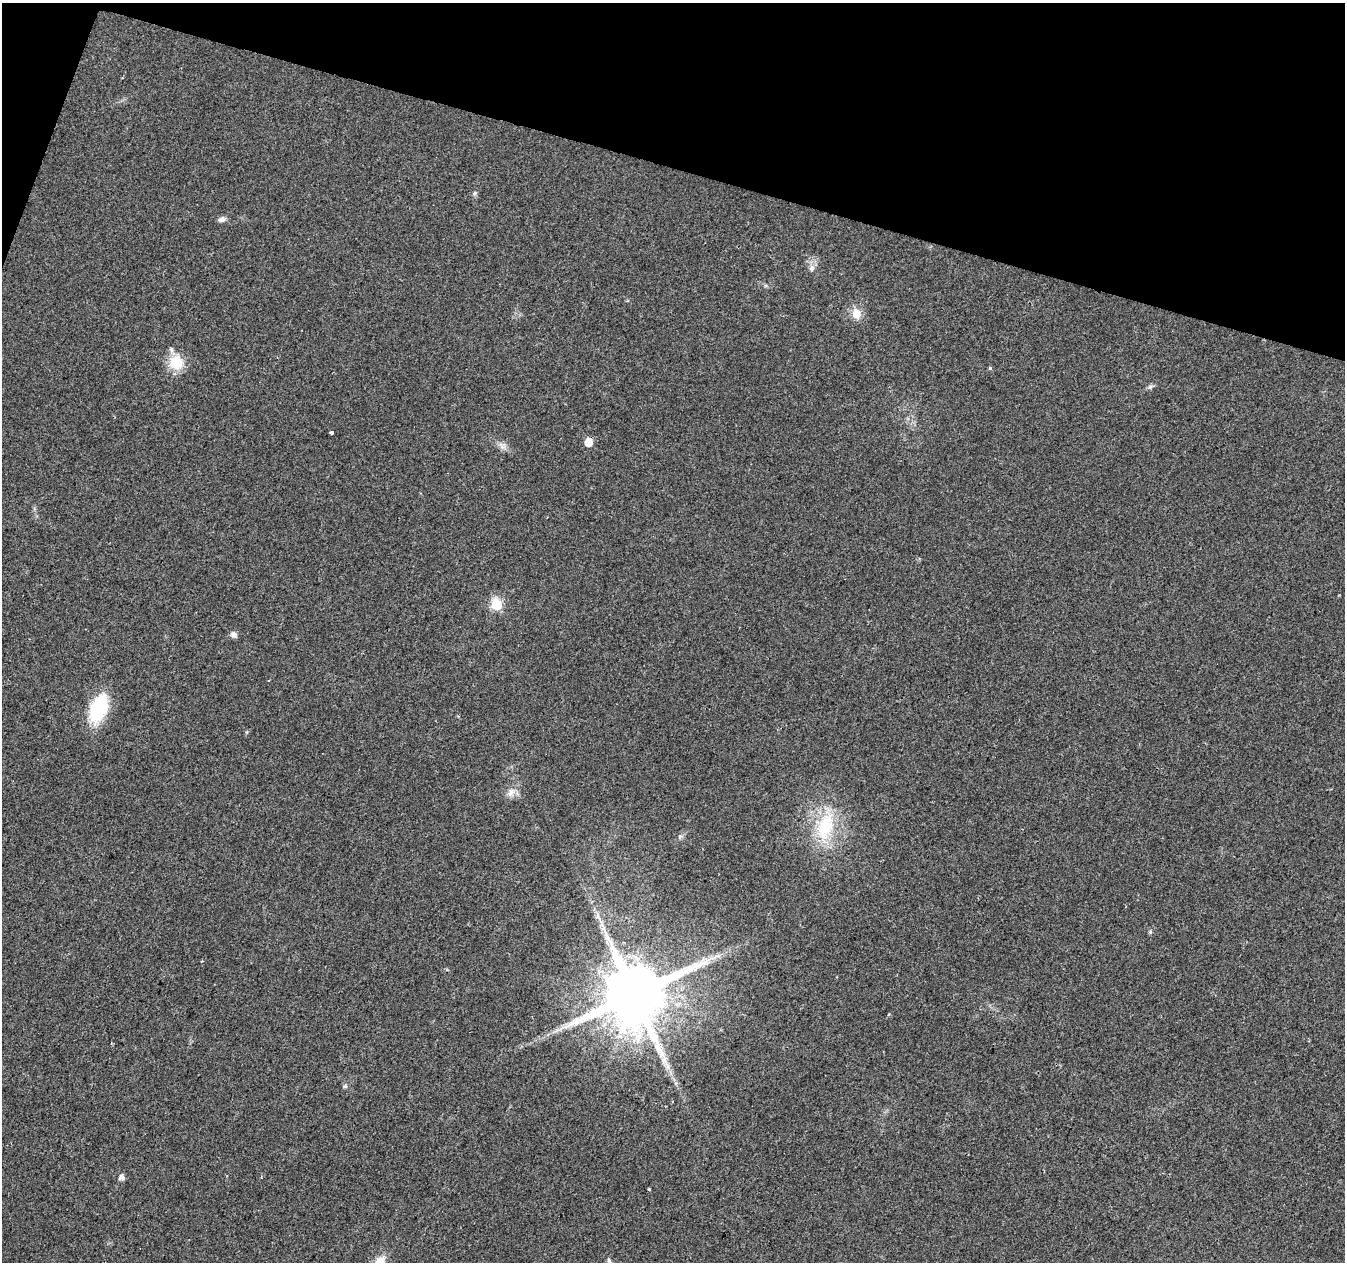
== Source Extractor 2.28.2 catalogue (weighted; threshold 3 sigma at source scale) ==
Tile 2 of 4 x 4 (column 2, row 1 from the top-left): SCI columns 1344-2686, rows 3998-5257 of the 5380 x 5537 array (HDU 1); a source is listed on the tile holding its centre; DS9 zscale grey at full resolution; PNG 1347 x 1264 px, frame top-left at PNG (2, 3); no overlay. Shown black and unused: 14% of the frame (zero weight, under 2 of 3 exposures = <1% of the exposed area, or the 3 px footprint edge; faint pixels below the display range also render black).
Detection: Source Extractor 2.28.2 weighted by HDU 2 'WHT'; one run over the whole footprint, this tile lists its part. Background 0.0263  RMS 0.0056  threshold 0.0254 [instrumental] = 3 sigma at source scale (4.5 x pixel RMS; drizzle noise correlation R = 1.50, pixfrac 1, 0.0396/0.0396 arcsec/px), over >= 5 px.
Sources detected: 24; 1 inside a brighter listed object's ellipse — not listed separately; the other 23 listed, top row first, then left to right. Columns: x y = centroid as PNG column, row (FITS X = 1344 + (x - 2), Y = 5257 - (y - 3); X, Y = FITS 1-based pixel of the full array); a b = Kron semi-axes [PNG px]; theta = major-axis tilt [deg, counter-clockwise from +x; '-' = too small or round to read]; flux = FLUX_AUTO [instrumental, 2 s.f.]
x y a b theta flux
475 193 7 6 - 1.2
222 219 10 7 18 2.1
812 268 9 7 79 2.4
856 313 10 9 - 7.6
176 362 20 18 89 12
990 368 5 4 - 0.63
1150 387 7 6 - 1.3
331 432 4 3 - 1.3
588 442 6 5 - 10
501 446 12 6 -50 2.6
496 604 6 6 - 45
234 635 9 6 -41 2
99 708 27 15 68 39
511 792 12 9 68 3.8
825 827 44 22 74 32
601 924 9 4 -81 2.1
1150 932 6 5 - 0.91
716 956 11 3 11 1.8
634 994 17 16 - 5900
345 1086 6 5 - 0.9
122 1177 5 5 - 2.8
649 1189 3 3 - 0.5
609 1261 6 5 - 1